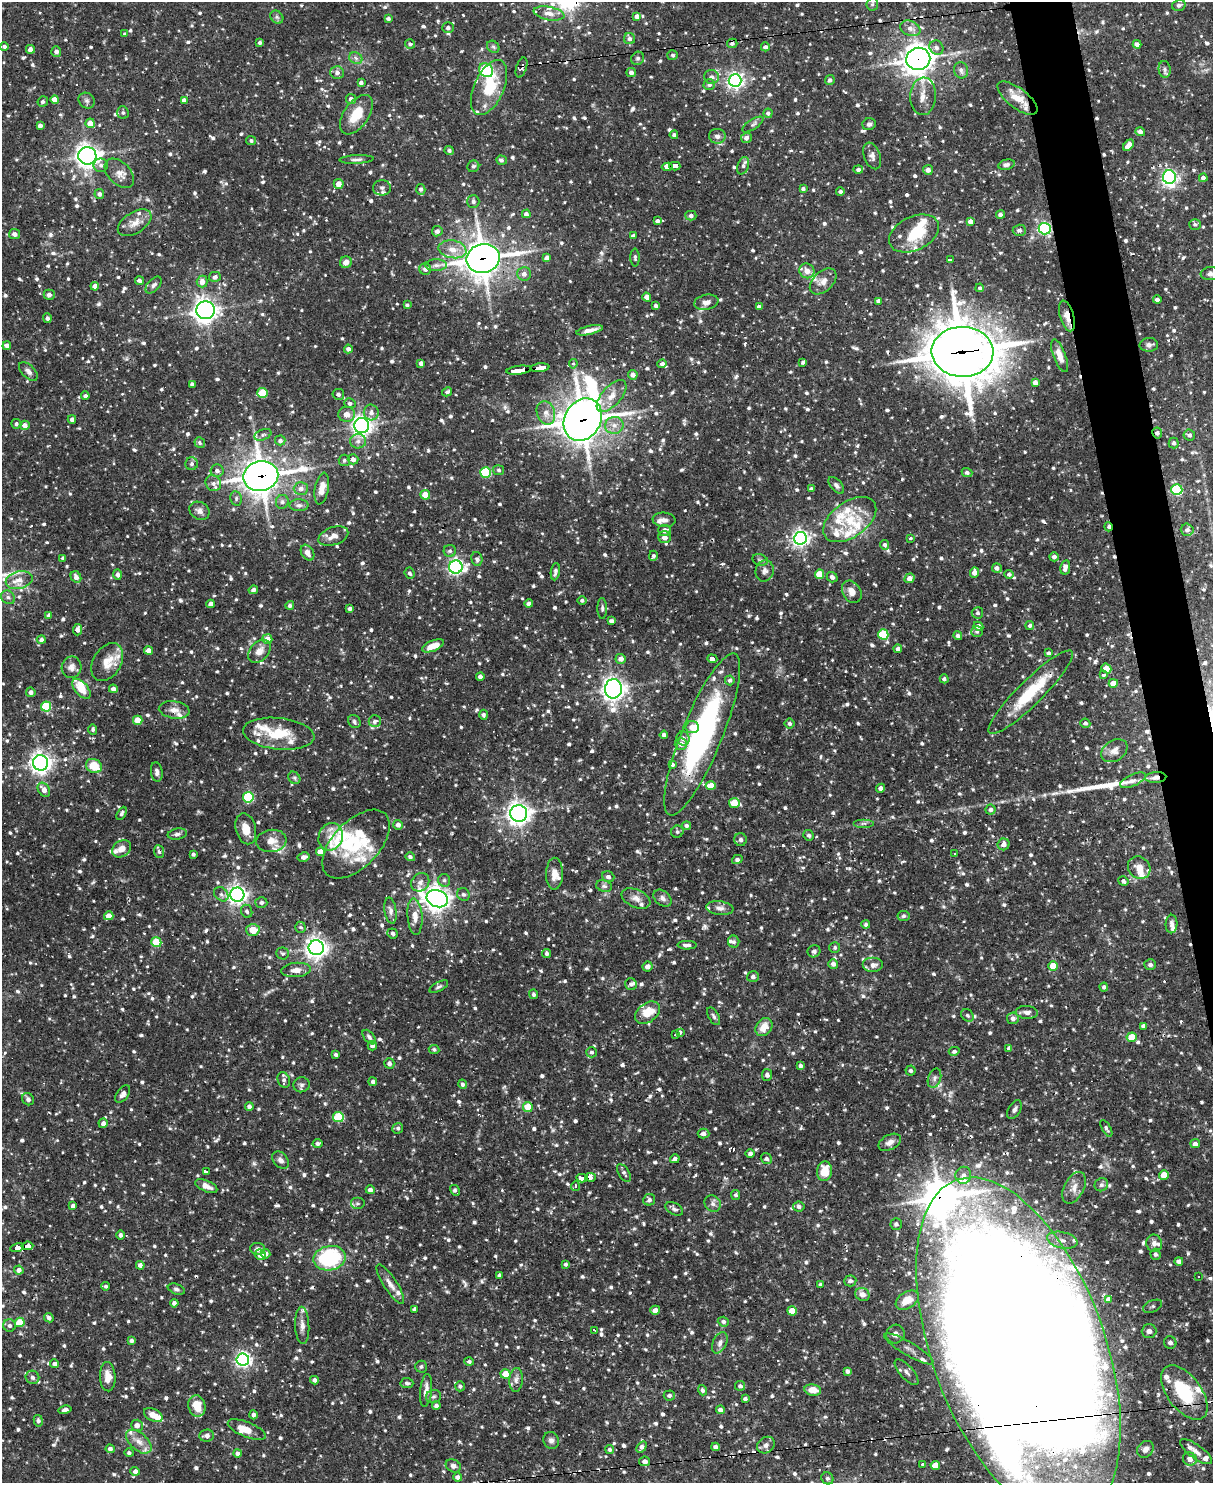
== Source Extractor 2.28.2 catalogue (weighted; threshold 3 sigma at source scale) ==
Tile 6 of 4 x 3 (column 2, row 2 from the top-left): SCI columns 1212-2422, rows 1729-3209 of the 4844 x 4825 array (HDU 1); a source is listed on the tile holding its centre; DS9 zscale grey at full resolution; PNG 1215 x 1485 px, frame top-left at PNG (2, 2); each listed source drawn as its Kron ellipse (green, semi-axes under 4 px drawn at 4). Shown black and unused: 3% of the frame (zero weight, under 2 of 3 exposures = <1% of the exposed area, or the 3 px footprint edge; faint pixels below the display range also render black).
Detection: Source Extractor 2.28.2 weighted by HDU 2 'WHT'; one run over the whole footprint, this tile lists its part. Background 0.0908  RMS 0.003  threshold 0.0137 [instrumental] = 3 sigma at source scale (4.5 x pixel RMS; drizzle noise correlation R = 1.50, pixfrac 1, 0.05/0.05 arcsec/px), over >= 5 px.
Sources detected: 1389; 1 too faint to see at this stretch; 19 cosmic-ray / hot-pixel residue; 2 long thin detections or spike segments (spike, bleed or trail) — neither listed nor drawn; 66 inside a brighter listed object's ellipse — not listed separately; of the other 1301, all 500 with FLUX_AUTO >= 0.666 (the completeness limit of this list) listed and drawn (801 fainter detections not listed), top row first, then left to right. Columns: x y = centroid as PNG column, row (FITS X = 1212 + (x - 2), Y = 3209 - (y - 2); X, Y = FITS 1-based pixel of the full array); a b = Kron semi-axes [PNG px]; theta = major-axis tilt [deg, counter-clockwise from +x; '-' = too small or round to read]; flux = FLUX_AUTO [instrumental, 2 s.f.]
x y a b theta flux
872 4 6 5 - 0.7
1179 5 7 5 18 0.94
549 13 15 7 -10 2.2
277 17 7 5 -46 0.73
637 17 4 4 - 1.9
388 18 4 3 - 0.71
448 28 6 5 - 1
910 28 10 7 -23 1.9
125 34 4 4 - 0.82
630 39 5 5 - 1
260 42 4 3 - 0.69
732 43 5 4 - 0.84
410 44 5 4 - 0.72
1137 44 4 4 - 1.3
4 46 4 4 - 0.81
493 47 7 5 -44 0.69
765 47 4 4 - 1
936 48 7 6 - 1.1
30 49 4 4 - 1.5
56 51 5 5 - 1.1
673 55 5 5 - 0.67
356 58 7 5 -25 0.89
638 58 7 6 - 0.72
918 59 12 11 - 320
522 67 10 5 72 0.88
1165 69 8 6 -84 0.89
486 70 7 6 - 24
961 70 8 7 - 1.1
337 73 6 6 - 1.2
631 73 5 4 - 1.3
711 77 7 7 - 1
735 80 6 6 - 110
830 80 5 4 - 0.83
361 83 4 3 - 0.91
709 85 6 5 - 0.8
489 88 29 15 66 12
923 96 19 13 87 3.6
1017 98 24 10 -38 5.6
351 99 5 5 - 1.4
55 100 4 4 - 2.7
184 100 4 4 - 1.1
87 101 8 7 - 0.91
43 102 5 5 - 0.69
123 113 6 5 - 0.68
768 113 4 4 - 0.71
356 115 22 12 55 7.5
90 123 5 4 - 3.8
753 124 12 5 33 0.9
869 124 6 6 - 0.92
40 126 4 4 - 1.3
1140 132 5 4 - 1.3
674 135 4 4 - 0.79
717 136 8 7 - 1.3
746 138 5 5 - 1.2
251 141 5 4 - 0.68
1128 145 6 4 46 1.9
449 150 4 4 - 0.7
87 156 9 8 - 190
872 156 14 8 -70 1.6
356 159 17 3 3 0.98
501 160 5 4 - 0.77
101 165 7 7 - 1
1006 165 8 5 14 1.1
473 166 6 5 - 0.72
675 166 5 3 - 25
743 166 9 5 71 1
667 167 5 4 - 19
858 170 5 4 - 0.97
928 170 5 4 - 1.5
119 173 17 11 -45 2.8
1169 177 7 6 - 87
1203 178 4 4 - 1.2
339 184 5 5 - 2.6
382 188 9 7 0 1
421 189 5 4 - 0.88
803 189 4 3 - 0.83
840 191 4 4 - 0.82
99 194 5 5 - 1
473 201 6 6 - 0.81
526 214 4 4 - 1.1
1000 215 4 4 - 1.2
691 216 5 5 - 0.95
657 221 4 4 - 0.92
970 221 4 4 - 1.7
135 223 19 10 32 3.3
1195 224 6 5 - 0.69
1045 229 6 6 - 52
1019 230 7 5 1 0.98
437 231 5 5 - 1.3
914 233 26 16 26 11
15 234 5 5 - 1.3
633 236 4 4 - 1
452 249 14 9 -10 3.3
635 257 9 4 -90 0.71
483 258 17 14 12 440
547 258 4 4 - 1.9
950 259 3 3 - 3.9
346 262 6 5 - 2.2
436 265 11 6 1 1.3
425 269 6 6 - 1.3
807 271 8 7 - 2.2
1210 273 9 6 9 1.1
524 274 7 6 - 1.4
215 277 6 5 - 1.2
139 281 4 4 - 0.95
823 281 16 10 43 2.7
202 282 6 5 - 2.1
154 285 10 6 47 0.99
95 286 4 4 - 1.9
980 288 4 4 - 0.71
49 295 5 5 - 1.4
647 297 4 4 - 2
1157 299 4 3 - 0.9
878 301 4 4 - 1.1
706 302 12 7 11 1.8
407 305 4 3 - 0.75
656 306 4 4 - 0.96
759 307 4 4 - 1.1
206 310 9 9 - 200
1067 316 16 7 -74 3.1
47 318 5 4 - 0.95
589 330 13 4 13 2
1149 345 9 7 4 1.2
7 346 4 4 - 1.5
348 349 4 4 - 1.1
962 352 31 25 -2 1300
1060 356 17 6 -69 3.1
803 362 4 3 - 0.9
421 363 4 4 - 1.3
573 364 4 4 - 0.68
662 364 5 4 - 1
540 368 9 4 7 46
519 370 13 4 7 71
28 371 12 6 -46 1.5
633 375 5 4 - 1.5
1035 382 4 4 - 1.6
192 384 4 3 - 0.9
447 392 5 4 - 0.7
263 393 5 5 - 11
338 394 6 5 - 0.98
85 396 4 3 - 0.77
612 396 19 9 48 3.8
350 403 5 5 - 0.94
371 412 8 7 - 1.5
546 413 12 9 -71 2.5
347 414 8 7 - 2.2
72 419 4 4 - 1.1
583 420 22 18 60 570
16 424 5 5 - 0.71
25 425 5 4 - 1.5
614 425 9 8 - 2.2
362 426 7 7 - 160
1157 433 5 5 - 1.1
263 435 9 5 21 0.74
1189 435 6 5 - 0.9
280 440 5 5 - 0.83
358 441 8 7 - 1.5
200 443 5 5 - 0.67
1174 443 5 5 - 0.9
353 459 5 5 - 1.4
344 460 6 5 - 0.75
192 464 6 6 - 0.89
499 470 5 5 - 0.69
217 471 6 6 - 1.3
486 472 5 5 - 24
967 472 5 4 - 0.9
261 476 17 15 11 430
213 483 8 7 - 1.4
836 485 10 5 -49 0.98
301 488 7 6 - 1.4
322 489 16 7 79 3
811 489 4 3 - 0.74
1177 490 5 5 - 24
425 495 5 4 - 4.8
236 498 7 5 -80 0.71
282 502 7 6 - 0.88
299 505 9 6 1 0.97
199 511 10 8 -31 1.7
850 519 30 17 35 10
664 520 11 7 -6 1.5
1108 527 4 3 - 0.7
665 530 6 5 - 1.8
1187 530 6 6 - 1.1
333 536 15 9 19 2.4
665 537 6 6 - 1.9
800 538 6 6 - 120
910 538 3 3 - 0.67
885 545 5 4 - 0.84
450 551 6 6 - 0.7
308 553 8 6 -58 1.8
653 556 5 4 - 0.74
1054 557 5 4 - 1.1
63 558 4 3 - 0.78
477 559 7 5 -79 0.82
760 560 8 5 -14 0.68
456 567 7 6 - 89
1065 567 7 5 79 1.9
997 568 5 4 - 1.1
765 571 11 9 75 1.5
555 572 9 4 83 0.83
974 572 5 4 - 1.8
409 573 6 5 - 0.71
118 574 5 4 - 1.1
819 574 5 4 - 6.8
1009 574 5 4 - 0.88
76 577 6 5 - 1.4
832 577 6 5 - 0.96
909 578 5 4 - 2.1
19 580 13 8 13 2.9
253 590 5 4 - 1.2
852 592 12 9 -58 2.8
8 597 7 6 - 1
582 600 4 4 - 0.82
211 604 4 4 - 1.4
529 604 4 4 - 1.4
290 605 4 4 - 0.78
602 608 10 4 -89 0.74
350 609 4 3 - 0.93
977 613 6 5 - 0.82
49 616 4 4 - 1.3
611 621 4 4 - 0.98
1030 625 4 4 - 0.72
978 626 5 4 - 1.4
78 630 5 4 - 1.5
977 631 5 5 - 0.78
883 634 5 5 - 14
958 636 4 4 - 0.78
267 639 5 5 - 3.4
41 640 4 4 - 1
433 646 12 5 23 4
898 649 4 4 - 1
149 651 4 4 - 2.2
259 651 13 9 48 2.8
1049 653 4 4 - 0.71
621 659 5 5 - 1.7
712 659 5 4 - 10
107 662 20 14 59 5
71 667 11 10 - 1.7
1106 668 5 4 - 3.7
1103 675 4 3 - 0.79
480 677 4 4 - 1.4
944 679 4 4 - 0.76
730 680 5 4 - 0.91
1113 683 4 4 - 3.1
81 689 12 6 -49 5
113 689 4 4 - 1.4
613 689 9 8 - 190
31 692 5 4 - 1.1
1031 692 58 12 45 16
46 707 5 5 - 18
174 710 15 8 -9 2.3
483 715 5 4 - 0.75
138 720 5 4 - 7.2
354 721 7 6 - 0.75
375 721 6 5 - 0.99
790 723 5 5 - 0.76
1085 723 5 4 - 0.94
692 727 7 6 - 2.8
93 729 5 4 - 0.72
279 734 36 15 -6 11
702 734 87 20 68 66
664 735 4 4 - 1
683 738 7 6 - 1.4
681 744 6 6 - 1.6
1114 751 14 10 32 2.4
40 763 8 7 - 170
672 764 4 3 - 0.67
94 766 8 6 -27 7
157 772 10 6 -82 1.1
1156 777 10 5 3 1.2
294 778 7 5 -46 0.7
1133 780 14 5 25 1.3
711 786 5 4 - 5.1
881 788 4 4 - 1.2
44 790 7 5 -55 2
248 797 5 5 - 22
734 803 5 5 - 5.3
991 810 5 5 - 0.92
122 813 7 4 62 0.78
519 813 8 8 - 190
864 823 10 4 0 0.69
398 825 5 5 - 1.4
686 826 4 4 - 0.81
246 829 16 10 -76 3.7
677 832 6 6 - 0.69
177 834 9 5 9 0.99
809 835 5 5 - 0.8
331 837 14 12 69 3.8
741 840 6 6 - 0.94
271 841 15 11 7 3.2
356 844 42 23 46 17
1004 844 6 5 - 1.6
122 849 10 8 37 2.2
159 851 6 5 - 0.8
320 852 4 4 - 4.1
193 854 4 3 - 0.72
955 854 3 3 - 1.5
304 857 6 4 11 1.4
410 857 5 4 - 0.84
737 859 5 4 - 0.8
1139 868 12 10 -45 3.1
554 874 16 8 88 3
608 877 6 5 - 0.94
444 880 6 6 - 0.79
1123 881 5 4 - 0.76
420 882 10 8 49 1.4
604 886 8 6 -19 0.87
221 894 8 6 -44 0.87
463 894 7 6 - 0.78
237 895 7 7 - 140
636 898 15 9 -24 2.1
662 898 10 7 -39 1.3
437 899 11 8 -20 230
261 903 6 5 - 0.92
720 908 13 7 -7 1.5
247 911 7 5 -68 0.74
390 911 13 6 -81 1.3
109 916 5 4 - 3.4
415 916 18 7 -86 2.8
903 916 6 5 - 0.77
866 924 4 4 - 0.81
1172 924 9 6 87 1.2
300 927 5 5 - 0.7
253 930 6 6 - 3.9
393 933 5 5 - 0.88
156 942 5 5 - 9.7
734 942 6 5 - 0.79
687 945 9 4 -1 1.2
316 948 7 7 - 190
835 948 5 5 - 0.67
814 951 6 6 - 0.88
283 953 6 6 - 0.7
547 954 4 4 - 0.85
833 964 5 5 - 0.98
873 965 10 7 0 1.6
1150 965 6 5 - 1.1
647 966 5 5 - 1.7
1053 966 5 4 - 4.9
296 970 15 7 5 2.3
753 977 6 5 - 0.98
631 984 6 5 - 0.87
439 987 10 4 28 0.7
1104 987 4 4 - 0.93
534 994 5 4 - 0.67
1027 1012 11 6 -4 1.5
648 1013 14 9 37 6.3
967 1015 7 5 -44 0.68
714 1016 10 5 -62 0.8
1013 1018 6 6 - 1.2
1143 1026 4 4 - 1
764 1027 10 7 52 3.5
680 1032 4 3 - 0.96
676 1035 3 3 - 0.81
369 1037 8 5 -49 0.85
1132 1037 5 5 - 7.4
372 1046 4 4 - 1.2
1009 1048 4 4 - 1.1
434 1049 5 4 - 0.69
954 1051 5 4 - 0.69
592 1052 5 5 - 0.69
336 1054 4 3 - 0.71
389 1063 5 5 - 1.2
800 1066 4 3 - 0.8
911 1071 5 5 - 0.81
767 1075 6 5 - 1.1
934 1078 10 6 70 1.1
284 1080 8 6 -67 1
373 1082 4 4 - 0.9
463 1084 5 4 - 0.87
302 1085 8 7 - 0.93
123 1094 10 5 53 1.4
28 1099 6 5 - 0.84
249 1106 4 4 - 0.93
528 1107 5 5 - 5.8
1014 1110 10 6 58 1.1
338 1117 5 5 - 17
103 1123 5 4 - 1.4
398 1128 5 5 - 0.74
1106 1128 9 4 -61 0.75
703 1133 6 5 - 1.1
890 1142 12 7 28 1.8
318 1144 5 4 - 0.82
1195 1144 4 4 - 1.4
750 1154 4 4 - 1.1
675 1159 5 4 - 0.91
766 1159 6 5 - 0.88
281 1160 10 7 -49 1.3
206 1171 4 3 - 18
824 1171 10 7 81 5.8
624 1173 10 5 -56 0.82
963 1175 8 8 - 1.7
1164 1175 5 5 - 3.7
590 1177 5 3 - 27
582 1178 6 4 -5 24
1101 1185 7 6 - 0.95
206 1186 12 5 -24 2.1
575 1186 5 4 - 0.88
1074 1188 17 9 62 2.5
370 1190 4 4 - 1.3
455 1190 6 4 -61 0.72
736 1195 5 4 - 0.7
649 1200 6 5 - 0.92
357 1203 7 6 - 0.79
713 1204 9 7 -47 1.2
73 1206 4 3 - 0.76
799 1207 6 5 - 0.92
674 1209 9 5 -27 0.91
896 1224 5 5 - 0.82
121 1235 4 4 - 0.97
1062 1240 15 8 -12 3.2
1154 1243 9 8 - 1.2
27 1246 6 3 7 13
17 1248 7 3 12 36
258 1249 7 6 - 1.2
266 1254 5 4 - 1.5
1155 1254 5 5 - 0.91
260 1255 6 5 - 2.1
329 1258 16 12 11 25
1179 1261 4 4 - 1.1
565 1264 4 4 - 0.73
140 1265 4 4 - 1.2
19 1270 4 4 - 1.5
499 1275 4 3 - 0.9
1198 1276 3 3 - 0.94
850 1281 6 5 - 1.1
390 1284 23 6 -57 2.3
821 1284 4 4 - 0.84
106 1286 4 4 - 0.69
176 1289 9 5 -20 0.74
862 1294 7 6 - 2
1108 1299 4 3 - 0.68
907 1300 12 8 32 5.9
174 1303 4 4 - 1
1152 1306 10 5 23 1.1
414 1309 4 4 - 0.9
655 1310 5 4 - 1.8
792 1311 5 4 - 4.9
49 1318 5 4 - 1.2
20 1322 5 4 - 7.9
723 1322 5 5 - 0.83
302 1325 18 7 -87 2.1
10 1326 6 6 - 1
595 1330 3 3 - 10
1149 1331 7 7 - 2.5
895 1334 9 9 - 3
131 1341 4 3 - 0.86
720 1343 11 7 64 1.4
1170 1343 6 6 - 1.3
909 1349 28 6 -31 3.7
1018 1349 180 86 -70 2400
243 1359 6 6 - 95
469 1362 4 4 - 0.72
54 1364 4 4 - 1.1
421 1367 6 6 - 0.72
847 1371 4 3 - 0.78
907 1372 16 6 -48 2
505 1374 5 5 - 4.6
32 1377 7 6 - 1.1
108 1377 14 8 -87 3.3
314 1380 4 4 - 1
516 1380 12 7 85 1.4
407 1383 6 5 - 0.84
460 1386 5 5 - 0.75
740 1386 5 5 - 1
426 1390 16 6 84 2.3
702 1390 5 4 - 0.81
813 1390 8 5 -9 3.9
1184 1393 31 17 -54 19
433 1396 7 6 - 0.76
669 1396 5 5 - 0.84
745 1399 4 4 - 0.78
197 1406 11 8 -77 5.5
436 1406 4 4 - 1
65 1410 6 4 14 1.1
720 1410 4 4 - 1.2
153 1415 10 6 -27 2.8
253 1415 4 4 - 0.9
38 1421 6 4 -78 0.79
137 1425 6 5 - 2
247 1430 20 7 -22 3.8
207 1436 7 6 - 1.3
551 1440 8 7 - 1.1
139 1442 15 8 -42 2.9
766 1445 9 7 37 1.2
642 1447 6 4 57 1.4
716 1447 4 4 - 1.2
110 1449 4 4 - 1.1
610 1449 5 4 - 0.71
1145 1449 9 7 47 1.3
1196 1452 19 7 -36 1.9
129 1453 5 4 - 0.69
237 1453 4 4 - 0.96
1190 1459 7 6 - 1.6
645 1461 5 5 - 1.8
923 1465 3 3 - 0.86
935 1465 5 4 - 4
453 1466 8 6 -30 1
135 1471 5 4 - 1.2
457 1477 4 4 - 1.2
827 1478 6 5 - 0.73
Overlapping masked pixels (flux is a lower limit): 25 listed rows (the first 20) at x y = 918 59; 522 67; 1017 98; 675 166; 667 167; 1045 229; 483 258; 206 310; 1067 316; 962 352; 1060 356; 540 368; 519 370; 583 420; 1157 433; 261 476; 1108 527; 702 734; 1156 777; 648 1013
Isophote crosses this tile's border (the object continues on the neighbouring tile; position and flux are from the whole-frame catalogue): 2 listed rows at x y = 1210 273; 1018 1349